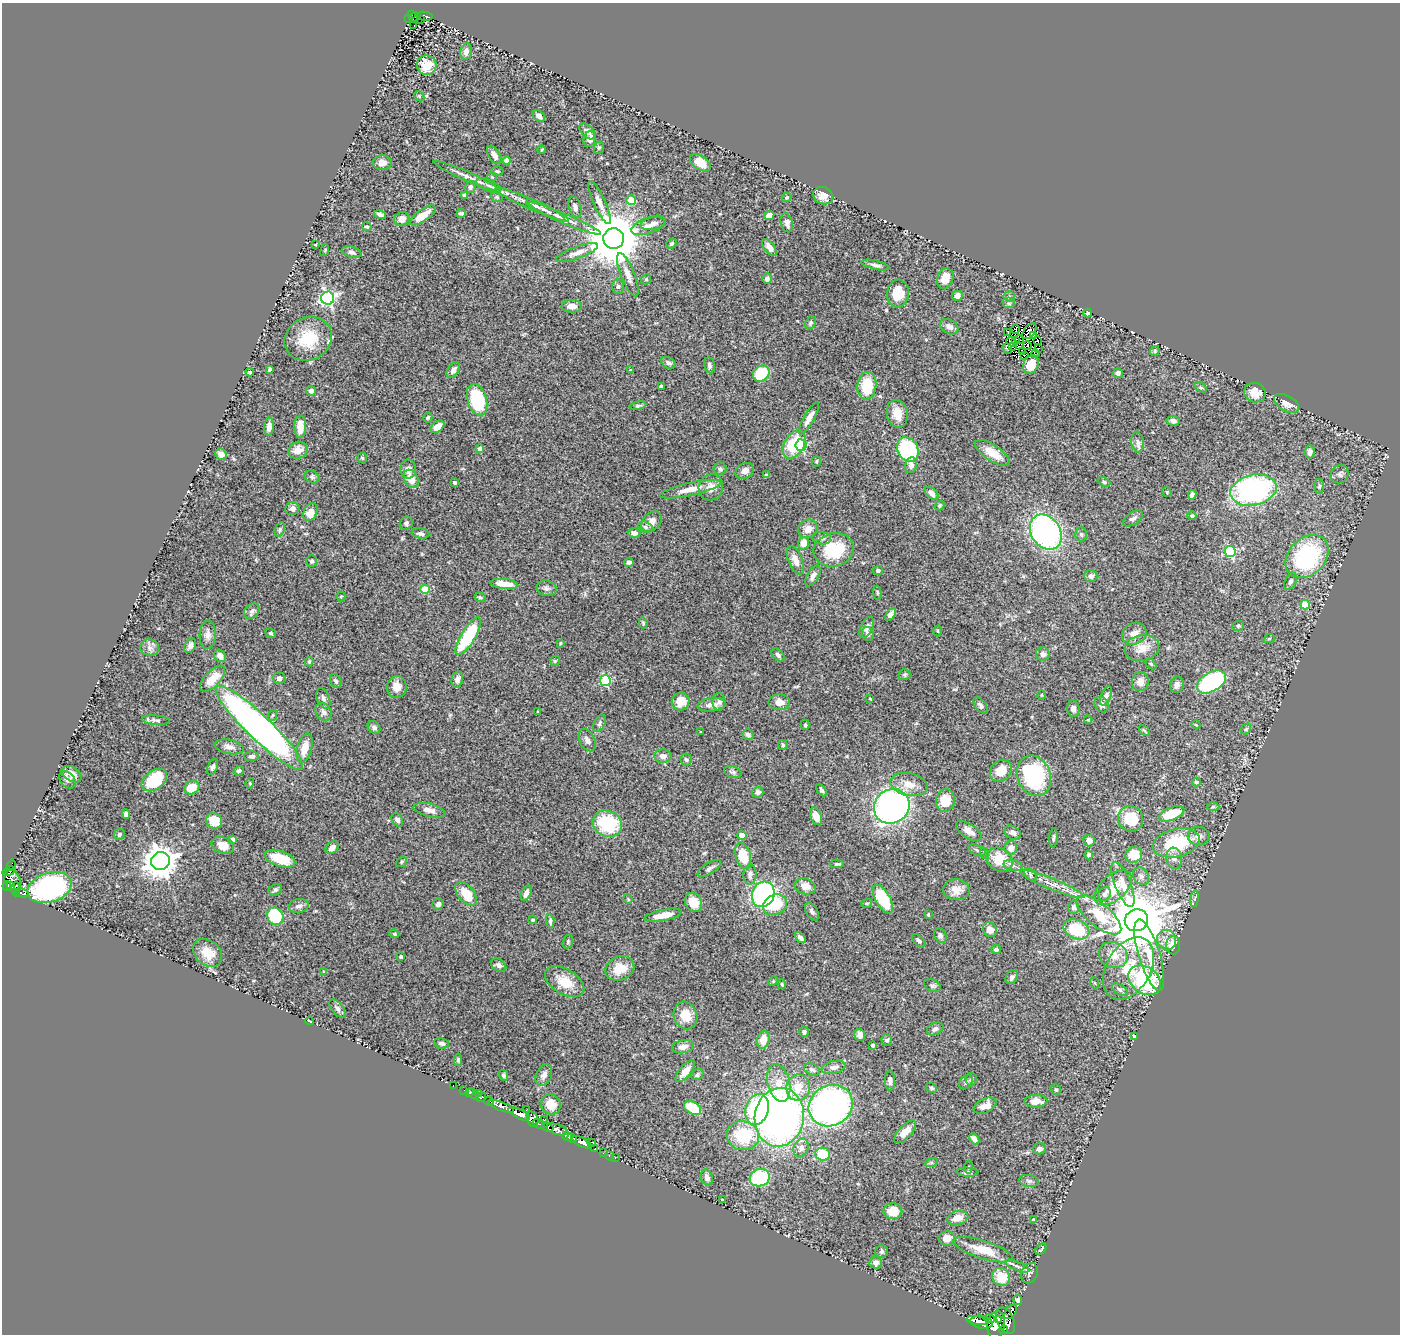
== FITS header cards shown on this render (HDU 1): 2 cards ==
NAXIS1  =                 1398
NAXIS2  =                 1332

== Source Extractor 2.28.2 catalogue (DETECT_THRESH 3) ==
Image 1398 x 1332 px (HDU 1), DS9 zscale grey, 1 PNG px = 1 image px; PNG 1402 x 1336 px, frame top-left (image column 1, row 1332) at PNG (2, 3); each listed source drawn as its Kron ellipse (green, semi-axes under 4 px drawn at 4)
Background 0.697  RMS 0.039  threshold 0.116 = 3 sigma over >= 5 px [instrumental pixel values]
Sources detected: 439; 6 with non-positive FLUX_AUTO (blend fragments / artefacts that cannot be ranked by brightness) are neither listed nor drawn; the other 433 listed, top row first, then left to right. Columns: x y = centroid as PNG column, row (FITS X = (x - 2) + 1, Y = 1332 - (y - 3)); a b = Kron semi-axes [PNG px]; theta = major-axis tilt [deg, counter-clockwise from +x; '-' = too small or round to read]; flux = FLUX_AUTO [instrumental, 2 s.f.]
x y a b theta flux
411 15 3 2 - 2.7
425 16 7 3 -11 42
414 17 5 2 - 16
409 18 2 2 - 7.4
421 20 2 2 - 2.4
414 25 4 2 - 3.3
466 52 8 5 78 16
427 65 10 10 - 57
419 96 6 4 -45 2.7
539 116 7 5 -40 11
587 131 9 5 -45 11
590 139 8 6 70 13
599 148 6 5 - 3.6
541 150 4 2 - 2
494 155 10 5 -57 15
507 160 4 4 - 25
382 163 9 7 -2 16
700 163 12 7 -35 39
497 171 6 5 - 4.2
466 176 35 4 -24 25
492 177 4 4 - 2.8
488 185 13 5 -23 13
470 187 6 5 - 7.2
464 195 4 3 - 6.6
823 196 10 8 -26 27
497 197 6 4 -22 3.4
786 198 5 4 - 3.8
631 200 5 4 - 55
599 202 23 6 -65 19
532 205 40 5 -24 33
575 207 11 6 -74 12
546 211 22 4 -29 15
461 213 5 3 - 5.3
380 214 6 3 -17 7.3
423 215 15 6 35 42
769 216 5 4 - 22
564 218 40 5 -23 28
402 219 7 6 - 20
787 223 10 6 -75 13
653 224 12 6 10 12
648 225 18 8 20 21
367 227 5 4 - 4.2
614 239 10 10 - 17000
671 244 5 4 - 4.9
315 245 4 2 - 1.9
769 247 10 5 -52 17
325 250 6 3 73 2.8
352 252 10 5 -16 7.8
577 253 22 6 20 20
875 265 14 4 -13 8.8
628 275 23 7 -69 23
945 278 10 8 69 35
646 279 5 4 - 3.1
767 279 5 4 - 9.7
618 286 7 6 - 6.9
898 293 14 11 84 51
957 296 5 5 - 17
1009 296 5 5 - 3.8
328 298 6 6 - 630
1009 303 6 5 - 4.7
572 306 10 6 1 23
1088 313 4 4 - 5.2
810 323 6 5 - 4.8
949 327 10 7 -32 13
1016 329 5 3 - 3
1029 331 9 5 49 1.9
1008 333 3 2 - 0.39
1033 335 2 2 - 2.1
308 339 24 21 30 100
1020 339 4 2 - 0.84
1015 341 4 2 - 4.5
1037 341 3 2 - 1.7
1011 342 5 2 - 0.41
1013 346 2 2 - 0.09
1027 346 4 3 - 3.6
1007 348 5 3 - 4.4
1038 349 3 2 - 5.2
1155 351 5 4 - 3
1022 352 4 2 - 1.6
1035 354 4 3 - 7.2
1024 355 2 2 - 3.8
668 363 8 5 -31 8.1
1031 364 10 7 66 36
709 365 8 5 -80 7.7
269 369 4 3 - 4
453 370 9 5 57 12
631 370 3 2 - 2
250 372 4 4 - 3.5
1118 373 5 5 - 7.4
761 374 9 7 42 96
661 386 4 3 - 7.3
867 386 14 9 83 86
1200 387 7 4 -31 3.7
311 391 5 5 - 9.8
1255 393 11 9 -23 35
477 400 16 9 -73 160
1286 403 13 7 -31 22
638 406 8 4 11 4.6
897 414 14 10 -77 30
428 418 5 4 - 4.3
809 418 18 5 60 17
1173 421 6 5 - 9.2
269 427 9 5 87 17
300 427 11 6 -89 40
437 427 8 5 38 23
1138 442 10 6 -83 11
794 445 15 9 59 100
801 445 6 5 - 250
480 449 4 4 - 18
908 449 13 10 -60 240
298 450 10 8 19 27
1310 452 7 5 84 8.3
993 453 20 8 -34 47
221 454 6 5 - 19
362 458 5 5 - 3.9
816 461 5 4 - 3.5
911 465 8 6 81 13
408 469 9 8 - 17
720 469 6 6 - 7.2
745 471 10 7 29 16
1340 474 9 8 - 8.5
767 475 4 3 - 4.5
312 477 8 6 -28 5.6
411 479 9 7 -62 30
1104 482 7 4 -24 5.1
454 483 4 3 - 4.3
1319 486 7 4 -88 5.2
711 487 13 12 - 25
690 489 31 6 13 39
1253 490 23 15 13 580
1167 492 5 4 - 2.9
932 493 8 5 -43 12
1192 495 5 4 - 11
940 505 5 4 - 4.3
292 509 7 6 - 9.2
310 512 9 6 63 34
1192 516 4 3 - 3.5
1133 518 11 6 34 10
652 522 12 8 45 20
406 523 7 6 - 6.2
645 527 7 5 -18 6.1
808 529 10 9 - 21
280 530 7 5 68 4.8
1046 532 19 14 -56 640
420 533 9 5 -9 9.2
634 533 6 5 - 12
1081 534 7 6 - 5.1
822 538 9 6 -7 9
804 543 6 5 - 33
834 550 20 16 12 120
1230 551 6 5 - 230
1307 556 24 18 46 300
795 560 15 6 -68 24
312 561 6 5 - 5.1
629 562 5 4 - 6.5
878 570 5 4 - 5.7
813 576 11 5 60 12
1091 576 6 6 - 9.2
1290 581 9 5 62 6.9
504 584 14 5 -6 34
547 588 10 7 -13 9.8
425 589 5 4 - 85
877 593 7 3 -82 3.2
341 596 5 4 - 3
480 597 6 4 -27 4.8
1305 605 5 4 - 78
252 611 9 6 46 9.8
891 614 7 4 55 12
643 623 6 4 -77 3.2
1238 626 6 5 - 5
867 628 11 6 64 12
938 631 5 3 - 2.7
271 633 5 4 - 4.7
868 634 7 6 - 7.4
1134 634 13 10 27 23
208 635 14 8 88 14
468 636 21 7 59 160
1269 639 6 3 20 2.7
560 643 3 3 - 2.6
190 646 8 5 60 9.8
150 648 9 8 - 12
1142 648 17 13 12 38
1043 654 7 6 - 12
778 655 8 5 -46 6.8
220 656 6 5 - 17
555 661 5 4 - 3.6
309 662 5 3 - 3.3
1151 664 6 4 -45 3.2
905 675 6 5 - 4.1
279 678 6 5 - 8.4
213 679 16 7 46 42
457 679 8 5 78 13
336 681 7 5 -62 5.9
605 681 5 5 - 200
1140 682 9 8 - 22
1211 682 16 9 30 290
1177 685 8 6 71 11
397 687 11 10 - 28
1041 695 4 3 - 2.1
1106 696 10 5 68 9.2
323 698 11 6 -69 10
870 698 3 2 - 2
680 702 9 8 - 38
719 702 9 6 -87 7.2
779 702 10 8 -2 23
1102 704 8 6 -60 9.4
712 705 14 6 6 18
981 706 9 5 -52 7.1
1073 709 8 6 -84 9.6
324 712 9 7 -57 12
538 712 3 2 - 2.6
273 715 5 3 - 2.8
156 720 14 4 -5 7.2
1088 720 4 4 - 2.4
600 723 9 5 64 6.8
805 725 5 4 - 3.3
1196 725 4 3 - 2.1
374 727 7 5 -45 8.5
259 728 59 12 -44 1400
1246 729 6 4 47 4
1144 731 6 4 -45 3.6
700 732 3 2 - 1.7
748 735 5 5 - 5.8
587 740 12 7 -62 11
783 745 5 4 - 3.2
229 747 15 7 -12 15
304 748 15 7 74 36
251 756 7 5 2 7.5
663 756 9 6 0 15
686 760 6 5 - 4.9
213 767 8 5 70 6.9
239 771 5 4 - 5.3
1001 771 12 10 44 45
733 772 9 5 -14 6.2
72 774 11 7 -32 23
1034 776 21 16 -68 270
67 780 10 7 -48 11
154 780 14 9 36 130
1196 782 4 4 - 6.4
250 783 5 3 - 2.3
909 785 19 11 -12 35
192 788 8 6 30 48
821 790 7 3 -60 5.8
758 792 6 5 - 9
945 801 11 9 78 51
892 806 18 16 35 990
1213 807 6 4 1 4.1
429 810 16 6 -13 15
126 814 5 4 - 10
1172 814 13 6 22 73
816 816 9 5 -68 28
1131 819 13 12 - 78
397 820 7 5 -58 8.3
214 821 8 7 - 46
607 823 15 13 -27 170
969 831 14 7 -34 17
1013 833 9 6 -30 11
119 834 6 5 - 5.6
742 835 4 4 - 28
1199 836 11 9 -4 16
1053 838 10 3 86 4.3
232 840 4 4 - 12
1089 841 6 5 - 14
1176 843 23 14 14 160
223 845 11 8 -20 27
332 848 7 5 43 17
1011 848 7 6 - 17
977 850 9 4 -24 5.6
984 853 6 4 -72 3.2
1089 855 4 4 - 7.6
1134 855 8 8 - 46
743 856 13 7 -75 67
1174 858 11 8 -80 13
280 859 16 7 -18 77
999 860 14 11 -33 65
161 861 9 9 - 4300
402 862 6 4 38 3.6
837 864 7 3 3 4.3
11 865 5 2 - 3.1
1013 866 9 5 -14 10
709 868 13 5 31 8.9
9 871 6 4 18 6.9
750 874 10 6 89 9.3
1031 875 7 5 -51 5.5
1141 876 9 7 -58 9.9
12 881 12 8 -68 290
1052 884 34 5 -22 29
1123 884 24 8 -68 36
10 885 4 3 - 62
7 886 5 3 - 150
805 886 11 8 -16 25
50 888 22 14 18 430
1113 888 22 12 42 48
16 889 7 3 89 130
275 890 7 5 36 6.3
956 890 13 10 -4 27
22 893 7 3 -13 100
526 893 8 5 66 12
466 894 14 8 -51 65
763 894 13 11 65 430
1105 894 7 6 - 7
628 899 5 3 - 2.5
883 899 16 7 -60 140
1195 899 8 4 82 6.1
693 902 10 8 -61 44
867 903 5 3 - 2.3
438 904 6 5 - 9.1
775 905 12 10 25 91
299 906 10 7 11 11
1074 907 6 5 - 5.6
812 911 9 5 -60 8.6
663 915 19 5 11 38
928 915 3 3 - 3.3
1099 915 27 11 -40 89
275 916 9 7 -59 150
533 920 4 3 - 3.6
1136 920 12 11 - 21000
550 921 7 3 -84 5.6
1076 929 13 9 -23 130
990 930 8 7 - 18
394 934 5 4 - 3.8
940 935 8 6 -64 7.6
800 937 6 4 -46 8.7
1167 940 10 9 - 20
919 941 8 5 -45 6.6
568 942 7 5 73 4.3
1173 945 9 7 90 34
996 949 5 4 - 5.3
208 953 16 12 -41 45
1113 955 15 12 -22 37
1149 955 37 10 -73 65
401 957 4 3 - 6.5
499 965 8 6 -35 9.7
620 968 15 12 23 45
1129 968 34 22 60 120
324 972 4 3 - 2.7
1012 977 7 6 - 7.6
1145 980 18 13 -36 230
773 981 5 4 - 3.1
565 982 21 12 -31 52
1095 983 5 3 - 2.5
782 984 5 3 - 2.9
932 985 9 6 -23 6.2
1120 990 9 5 -36 6.6
337 1009 11 5 -51 8.2
685 1015 14 11 -69 45
309 1021 4 2 - 2.3
935 1029 8 6 25 8.8
804 1032 5 4 - 5.9
860 1035 6 5 - 16
1134 1036 4 4 - 3
763 1040 9 6 77 34
887 1040 6 5 - 5.9
442 1043 7 5 -13 7.1
873 1045 4 3 - 5.5
683 1047 11 6 11 18
458 1060 6 4 89 4.4
834 1067 12 6 12 12
812 1069 8 5 -26 7.1
685 1071 13 6 50 24
504 1075 5 4 - 6
544 1075 11 7 65 14
697 1075 6 5 - 5.2
971 1079 6 5 - 5.3
890 1081 10 5 -87 8.7
966 1082 8 6 52 7.2
779 1083 19 11 -76 46
453 1086 3 2 - 11
798 1088 13 12 - 46
932 1088 6 4 -31 4.6
464 1090 2 2 - 5.2
1056 1090 6 5 - 3.8
469 1093 3 3 - 11
473 1094 7 3 -43 52
478 1094 3 3 - 8.7
481 1097 5 3 - 23
489 1101 5 3 - 120
1036 1101 11 6 1 23
551 1104 10 9 - 39
831 1105 23 20 30 1100
501 1106 13 4 -21 750
985 1106 12 7 25 26
693 1108 9 6 -31 79
757 1109 16 11 73 240
526 1110 2 2 - 5.5
519 1114 12 4 -26 1200
779 1117 29 24 81 1400
533 1119 8 5 -73 330
544 1119 3 3 - 30
539 1124 6 3 -29 160
547 1127 6 4 -21 230
557 1129 11 5 -18 280
905 1132 14 6 47 30
567 1136 5 4 - 300
743 1136 16 14 -9 140
572 1138 5 4 - 550
974 1139 6 4 -49 15
582 1142 10 4 -26 950
591 1142 3 2 - 4.5
801 1148 9 7 66 14
595 1149 3 3 - 22
1039 1149 6 5 - 9.6
603 1153 2 2 - 6.5
823 1154 7 6 - 79
610 1156 5 3 - 12
615 1158 3 2 - 4.2
931 1163 6 4 19 3.7
968 1167 6 3 82 2.8
967 1172 11 4 -3 7.7
707 1177 8 6 -72 13
760 1178 10 8 20 160
1029 1181 10 6 -10 7.6
722 1200 4 2 - 2.7
893 1211 9 8 - 30
958 1218 11 7 14 27
1033 1219 3 2 - 2.3
947 1238 8 7 - 25
1041 1249 7 2 47 3
983 1250 31 9 -18 56
882 1251 6 6 - 5.5
876 1263 6 6 - 9.5
1017 1266 13 4 -22 8.6
1029 1273 10 8 64 10
1001 1277 9 8 - 52
1018 1300 5 4 - 8
1011 1312 8 5 51 150
990 1318 5 3 - 200
999 1319 4 3 - 310
977 1320 11 4 -9 870
1006 1321 14 8 -66 570
982 1322 11 6 -11 1400
996 1325 14 8 80 1600
1004 1330 4 2 - 110
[6 non-positive-flux detections neither listed nor drawn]